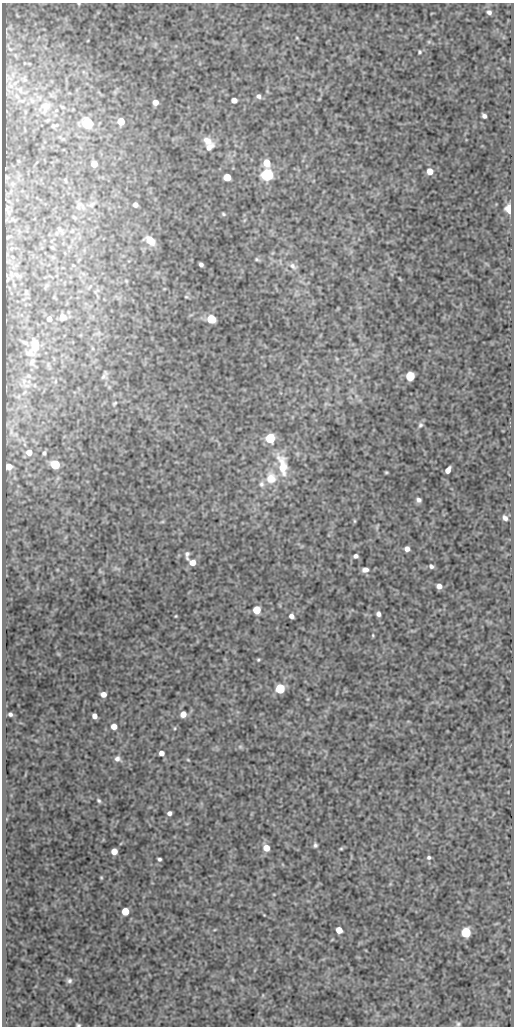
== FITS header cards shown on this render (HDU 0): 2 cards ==
NAXIS1  =                  512
NAXIS2  =                 1024

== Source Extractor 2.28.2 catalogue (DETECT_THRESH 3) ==
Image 512 x 1024 px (HDU 0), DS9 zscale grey, 1 PNG px = 1 image px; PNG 516 x 1028 px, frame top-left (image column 1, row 1024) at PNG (2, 3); no overlay
Background 83.9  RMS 0.55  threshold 1.64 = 3 sigma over >= 5 px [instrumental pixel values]
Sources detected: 92; all 92 listed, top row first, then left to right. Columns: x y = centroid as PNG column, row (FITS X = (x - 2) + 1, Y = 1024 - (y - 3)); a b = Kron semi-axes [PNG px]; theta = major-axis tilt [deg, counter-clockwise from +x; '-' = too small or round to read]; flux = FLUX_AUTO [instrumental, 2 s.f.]
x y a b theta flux
79 4 4 3 - 34
489 12 5 4 - 100
297 38 5 3 - 33
419 52 3 3 - 46
258 96 6 6 - 120
234 100 5 4 - 200
155 102 5 5 - 240
46 106 15 10 -2 350
484 116 5 4 - 110
121 121 5 5 - 580
88 123 6 6 - 3300
54 125 7 3 12 56
207 141 15 10 -26 340
209 147 14 8 31 270
266 163 6 6 - 610
94 164 5 5 - 370
430 171 5 5 - 380
267 175 6 6 - 5500
227 177 6 5 - 680
79 204 11 7 56 140
135 205 5 4 - 140
509 209 6 4 -86 1500
223 214 5 4 - 48
59 229 11 4 -45 88
150 240 11 7 -38 510
257 259 7 4 -11 58
201 264 4 4 - 95
293 266 11 7 -38 160
16 274 7 4 -19 91
186 297 6 3 -1 41
62 317 7 7 - 210
49 319 5 5 - 200
211 319 6 5 - 1500
35 344 16 9 -85 420
30 353 12 9 -26 180
32 362 11 6 65 120
104 375 12 6 66 110
410 376 6 5 - 1900
114 403 8 4 44 64
420 425 8 6 60 90
270 438 6 6 - 2400
29 452 5 5 - 270
44 453 4 3 - 66
55 464 6 5 - 1900
282 465 34 13 -78 910
9 467 5 5 - 370
448 470 6 4 61 240
386 472 4 3 - 43
271 478 16 14 -78 630
261 484 8 7 - 130
419 500 5 4 - 110
505 518 8 6 -53 140
354 521 6 4 -89 39
377 527 9 3 62 42
407 549 5 5 - 190
187 555 11 5 -86 120
356 556 5 5 - 110
192 563 5 5 - 350
431 566 5 4 - 87
365 570 7 6 - 180
439 586 5 5 - 230
257 610 5 5 - 1000
378 614 5 4 - 120
176 616 3 3 - 32
291 616 5 4 - 160
373 635 5 3 - 36
258 660 4 4 - 43
280 689 6 5 - 2200
103 694 5 4 - 250
10 714 4 4 - 83
183 714 5 5 - 340
94 716 5 4 - 190
114 726 5 5 - 310
240 747 7 4 0 67
161 753 5 4 - 200
117 759 7 6 - 140
188 760 6 3 -19 36
99 801 6 5 - 60
169 813 4 4 - 130
315 845 5 4 - 75
266 848 6 6 - 450
341 849 6 4 1 42
114 851 5 5 - 380
429 857 5 4 - 72
159 859 4 3 - 70
101 877 4 3 - 37
125 911 5 5 - 850
339 930 5 5 - 430
466 932 6 5 - 2400
69 981 7 6 - 95
458 1024 6 6 - 67
78 1025 4 3 - 48
At the frame edge (FLAGS 8, measured only in part): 2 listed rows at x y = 79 4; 78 1025